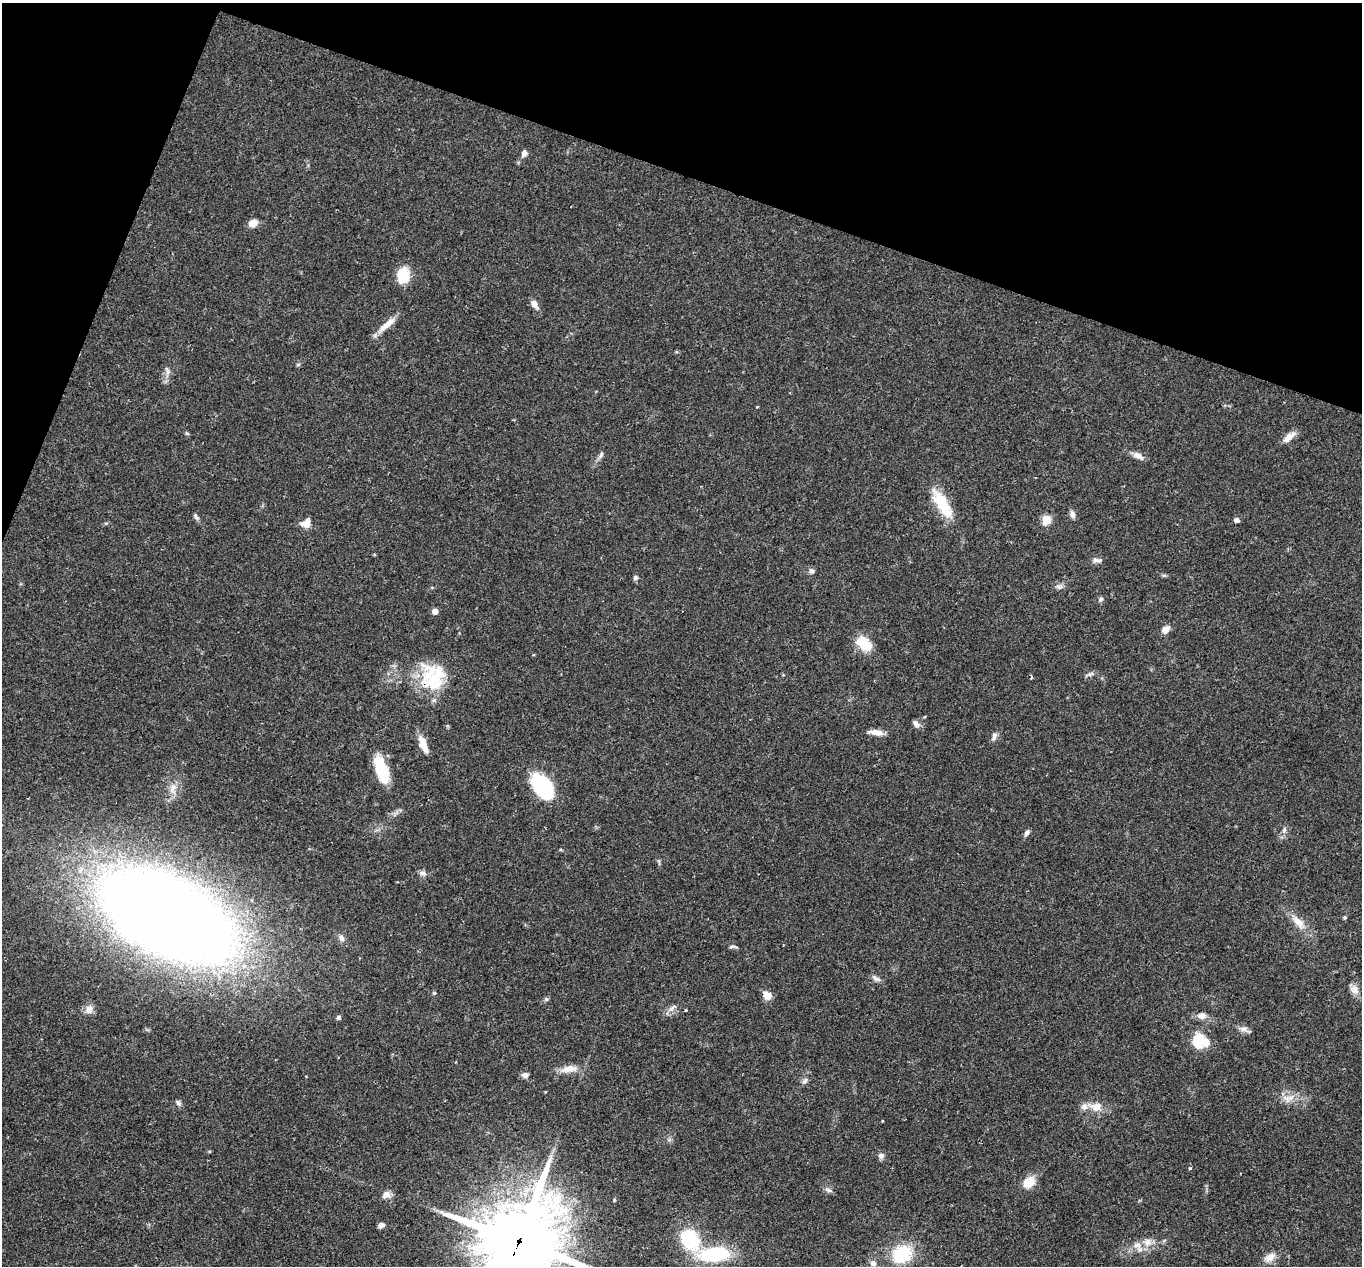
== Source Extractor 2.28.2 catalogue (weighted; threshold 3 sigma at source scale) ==
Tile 2 of 4 x 4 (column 2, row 1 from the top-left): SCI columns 1364-2723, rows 4060-5323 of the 5444 x 5458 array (HDU 1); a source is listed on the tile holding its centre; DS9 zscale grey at full resolution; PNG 1364 x 1268 px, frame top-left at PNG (2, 3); no overlay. Shown black and unused: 17% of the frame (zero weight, under 2 of 3 exposures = <1% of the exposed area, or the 3 px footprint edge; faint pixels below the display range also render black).
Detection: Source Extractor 2.28.2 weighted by HDU 2 'WHT'; one run over the whole footprint, this tile lists its part. Background 0.0311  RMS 0.0038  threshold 0.0171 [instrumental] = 3 sigma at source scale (4.5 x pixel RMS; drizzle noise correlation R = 1.50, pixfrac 1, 0.05/0.05 arcsec/px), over >= 5 px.
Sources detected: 82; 1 inside a brighter object's white glare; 1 cosmic-ray / hot-pixel residue — not listed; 4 inside a brighter listed object's ellipse — not listed separately; the other 76 listed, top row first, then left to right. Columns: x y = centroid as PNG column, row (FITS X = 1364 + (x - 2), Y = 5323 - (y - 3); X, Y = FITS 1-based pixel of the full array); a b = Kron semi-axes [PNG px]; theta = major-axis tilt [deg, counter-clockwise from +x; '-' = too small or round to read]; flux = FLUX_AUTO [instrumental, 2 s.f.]
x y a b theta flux
524 153 8 6 70 1.6
253 223 11 8 23 2.6
403 276 18 14 76 8.2
534 304 11 6 -54 2.6
387 325 29 7 40 4.4
168 372 7 5 89 1.1
187 433 6 4 -3 0.46
1289 437 19 8 40 2.9
601 455 10 5 66 0.98
1137 455 15 7 -23 2.3
942 504 39 13 -59 13
1072 514 10 6 -80 1.5
196 517 10 5 -54 0.91
1046 519 5 5 - 17
1237 520 4 4 - 1.8
106 523 6 4 17 0.48
305 524 13 8 -7 2.8
1097 560 13 6 -3 1.4
812 571 8 6 -54 1.2
1164 575 6 4 18 0.52
635 578 6 5 - 0.97
1059 587 11 4 -24 0.96
1101 599 7 6 - 0.85
435 611 4 4 - 3.4
1165 629 9 7 37 2.8
864 644 20 12 -41 8.7
1090 674 8 4 36 0.85
435 678 37 31 -34 21
916 724 10 6 -47 1.6
876 732 16 6 -8 3.1
994 736 11 6 69 1.4
423 745 22 8 -68 4.5
381 769 33 13 -71 13
542 786 21 13 -55 44
172 788 14 7 68 2.9
1284 830 7 5 70 1
1027 833 8 5 58 1.2
422 873 10 6 -11 1.4
167 916 125 66 -27 680
1345 917 4 4 - 0.58
1298 922 19 9 -43 4.7
341 938 9 7 -56 1.5
732 946 9 4 1 0.73
876 978 13 6 -30 1.4
1355 989 13 10 -50 2.6
434 993 4 4 - 0.52
767 995 11 8 -47 3
546 999 6 5 - 0.68
89 1009 13 9 66 2.5
672 1009 12 5 45 1.6
685 1010 3 3 - 0.42
1202 1016 13 9 -7 2.4
338 1017 6 5 - 0.82
1243 1029 13 7 -11 1.8
1199 1041 19 17 -85 9
566 1069 15 10 7 3.5
525 1075 9 6 5 1.4
805 1081 9 5 46 1.1
1291 1098 13 7 0 3
178 1103 8 6 -58 1.1
1096 1107 21 12 -6 5.1
881 1156 8 7 - 1.3
1190 1168 4 3 - 0.55
1029 1182 16 12 38 5.2
829 1190 11 5 -24 1.1
386 1195 10 8 38 2.4
614 1200 4 4 - 0.47
381 1225 7 5 18 1.4
690 1240 13 10 -61 37
519 1242 33 27 62 2900
1147 1242 11 9 79 2.8
1137 1245 11 7 0 2.2
715 1254 23 12 5 34
902 1254 20 16 24 19
1270 1257 17 9 32 3.3
873 1263 8 8 - 1.9
Overlapping masked pixels (flux is a lower limit): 2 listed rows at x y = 435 678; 519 1242
Isophote crosses this tile's border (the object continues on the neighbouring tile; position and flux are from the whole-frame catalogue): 2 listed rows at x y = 167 916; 519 1242